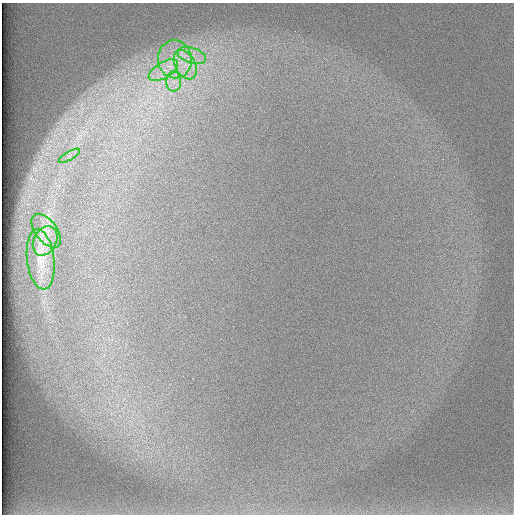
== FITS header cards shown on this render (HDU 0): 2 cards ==
NAXIS1  =                  512 /
NAXIS2  =                  512 /

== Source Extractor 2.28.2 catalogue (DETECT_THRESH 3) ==
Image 512 x 512 px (HDU 0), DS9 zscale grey, 1 PNG px = 1 image px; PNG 516 x 516 px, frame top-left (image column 1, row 512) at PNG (2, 3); each listed source drawn as its Kron ellipse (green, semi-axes under 4 px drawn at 4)
Background 97.2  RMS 2.9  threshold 8.78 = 3 sigma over >= 5 px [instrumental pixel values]
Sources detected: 9; all 9 listed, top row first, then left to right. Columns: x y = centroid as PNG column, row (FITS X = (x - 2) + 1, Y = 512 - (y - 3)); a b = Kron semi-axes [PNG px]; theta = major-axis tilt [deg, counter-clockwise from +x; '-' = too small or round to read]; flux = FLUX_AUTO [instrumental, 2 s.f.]
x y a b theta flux
192 55 15 7 -17 2500
175 59 19 17 -82 6800
185 65 16 10 -61 3600
163 70 16 8 31 2900
174 82 10 7 89 1600
69 156 12 3 30 560
46 231 19 10 -52 2300
45 241 15 11 62 2900
41 259 30 13 -83 4300